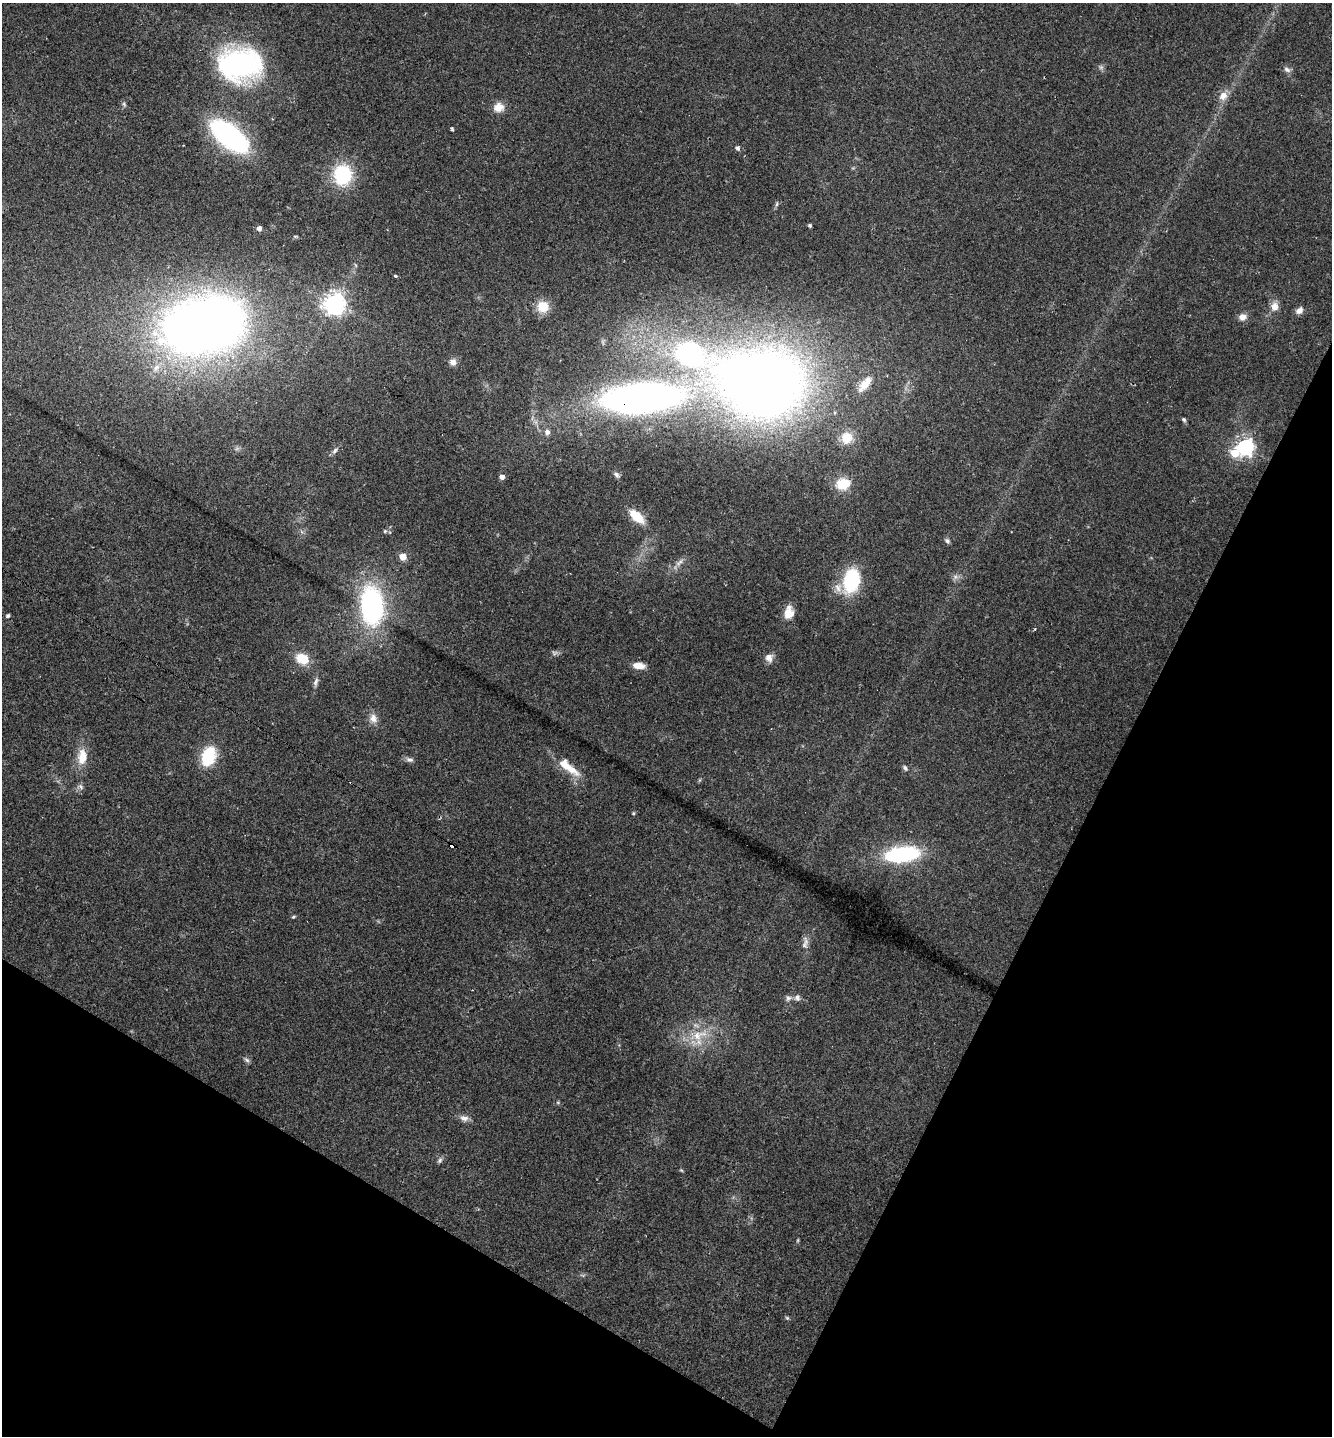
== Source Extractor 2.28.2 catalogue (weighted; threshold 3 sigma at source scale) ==
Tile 15 of 4 x 4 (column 3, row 4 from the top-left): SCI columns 2943-4272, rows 12-1445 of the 5765 x 5746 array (HDU 1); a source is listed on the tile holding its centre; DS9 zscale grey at full resolution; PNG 1334 x 1438 px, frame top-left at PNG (2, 3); no overlay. Shown black and unused: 26% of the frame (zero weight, under 2 of 3 exposures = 1% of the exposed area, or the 3 px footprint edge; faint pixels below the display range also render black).
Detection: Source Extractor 2.28.2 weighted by HDU 2 'WHT'; one run over the whole footprint, this tile lists its part. Background 0.0567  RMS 0.0073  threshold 0.0329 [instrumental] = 3 sigma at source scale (4.5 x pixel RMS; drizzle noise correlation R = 1.50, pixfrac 1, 0.05/0.05 arcsec/px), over >= 5 px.
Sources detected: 79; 3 too faint to see at this stretch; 1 inside a brighter object's white glare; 1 cosmic-ray / hot-pixel residue — not listed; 2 inside a brighter listed object's ellipse — not listed separately; the other 72 listed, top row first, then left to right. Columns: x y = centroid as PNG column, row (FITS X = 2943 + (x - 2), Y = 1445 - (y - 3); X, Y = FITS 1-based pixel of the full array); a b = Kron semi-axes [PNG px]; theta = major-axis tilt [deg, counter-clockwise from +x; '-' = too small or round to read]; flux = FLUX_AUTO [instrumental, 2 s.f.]
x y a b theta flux
240 64 43 33 -3 150
1287 70 10 7 -27 2.5
1223 96 12 10 48 6.4
124 104 6 5 - 1.3
499 107 12 11 - 8.1
452 129 4 3 - 1.1
229 136 31 15 -41 170
737 148 7 6 - 1.8
343 175 16 13 86 59
777 204 6 4 87 1.2
810 225 4 3 - 1.5
259 229 4 4 - 3.8
295 236 6 4 -1 0.85
355 265 6 4 -70 0.9
396 276 3 3 - 3
334 303 7 7 - 560
1274 306 12 9 -89 6.3
543 307 14 13 - 13
1299 310 10 7 42 3.9
1242 317 10 8 17 4.8
188 328 51 46 89 430
453 362 10 8 -21 3.8
156 368 12 8 43 4.8
760 383 80 58 -7 880
865 384 25 10 51 13
641 398 75 28 5 430
1184 420 6 5 - 1.3
547 432 7 7 - 3.1
847 438 12 12 - 14
1246 447 6 6 - 270
335 450 10 6 54 2.5
1235 453 6 6 - 23
616 475 10 5 -41 1.8
502 477 4 4 - 3.8
843 484 10 8 15 26
637 516 17 8 -40 19
385 531 5 5 - 1.2
947 541 8 5 -50 1.6
403 557 5 5 - 16
679 562 14 6 42 3.7
955 577 7 6 - 2.3
851 581 18 12 75 71
372 606 28 17 -87 170
789 613 16 11 82 8.8
8 616 4 4 - 1.9
1035 629 3 3 - 0.95
554 653 8 6 -35 1.7
769 658 10 9 - 5
302 659 11 9 -28 20
639 666 12 6 -7 8.7
316 682 14 6 77 2.9
373 718 12 10 -61 5.6
209 756 20 13 71 34
82 757 24 13 87 13
409 759 10 6 -8 2.5
565 765 26 13 -40 14
905 768 7 5 -55 1.6
81 787 9 4 -55 1.7
633 813 5 3 - 0.72
452 846 5 3 - 91
902 854 34 15 7 71
294 917 6 4 20 0.92
805 943 20 8 83 4.8
788 998 9 8 - 2.6
797 998 8 8 - 2.7
699 1035 28 15 22 21
247 1060 9 6 -32 1.8
558 1102 6 4 18 0.85
464 1118 13 8 -13 4
440 1160 8 6 69 1.8
681 1170 5 4 - 0.77
787 1318 6 4 -43 0.99
Overlapping masked pixels (flux is a lower limit): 2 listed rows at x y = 641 398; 452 846